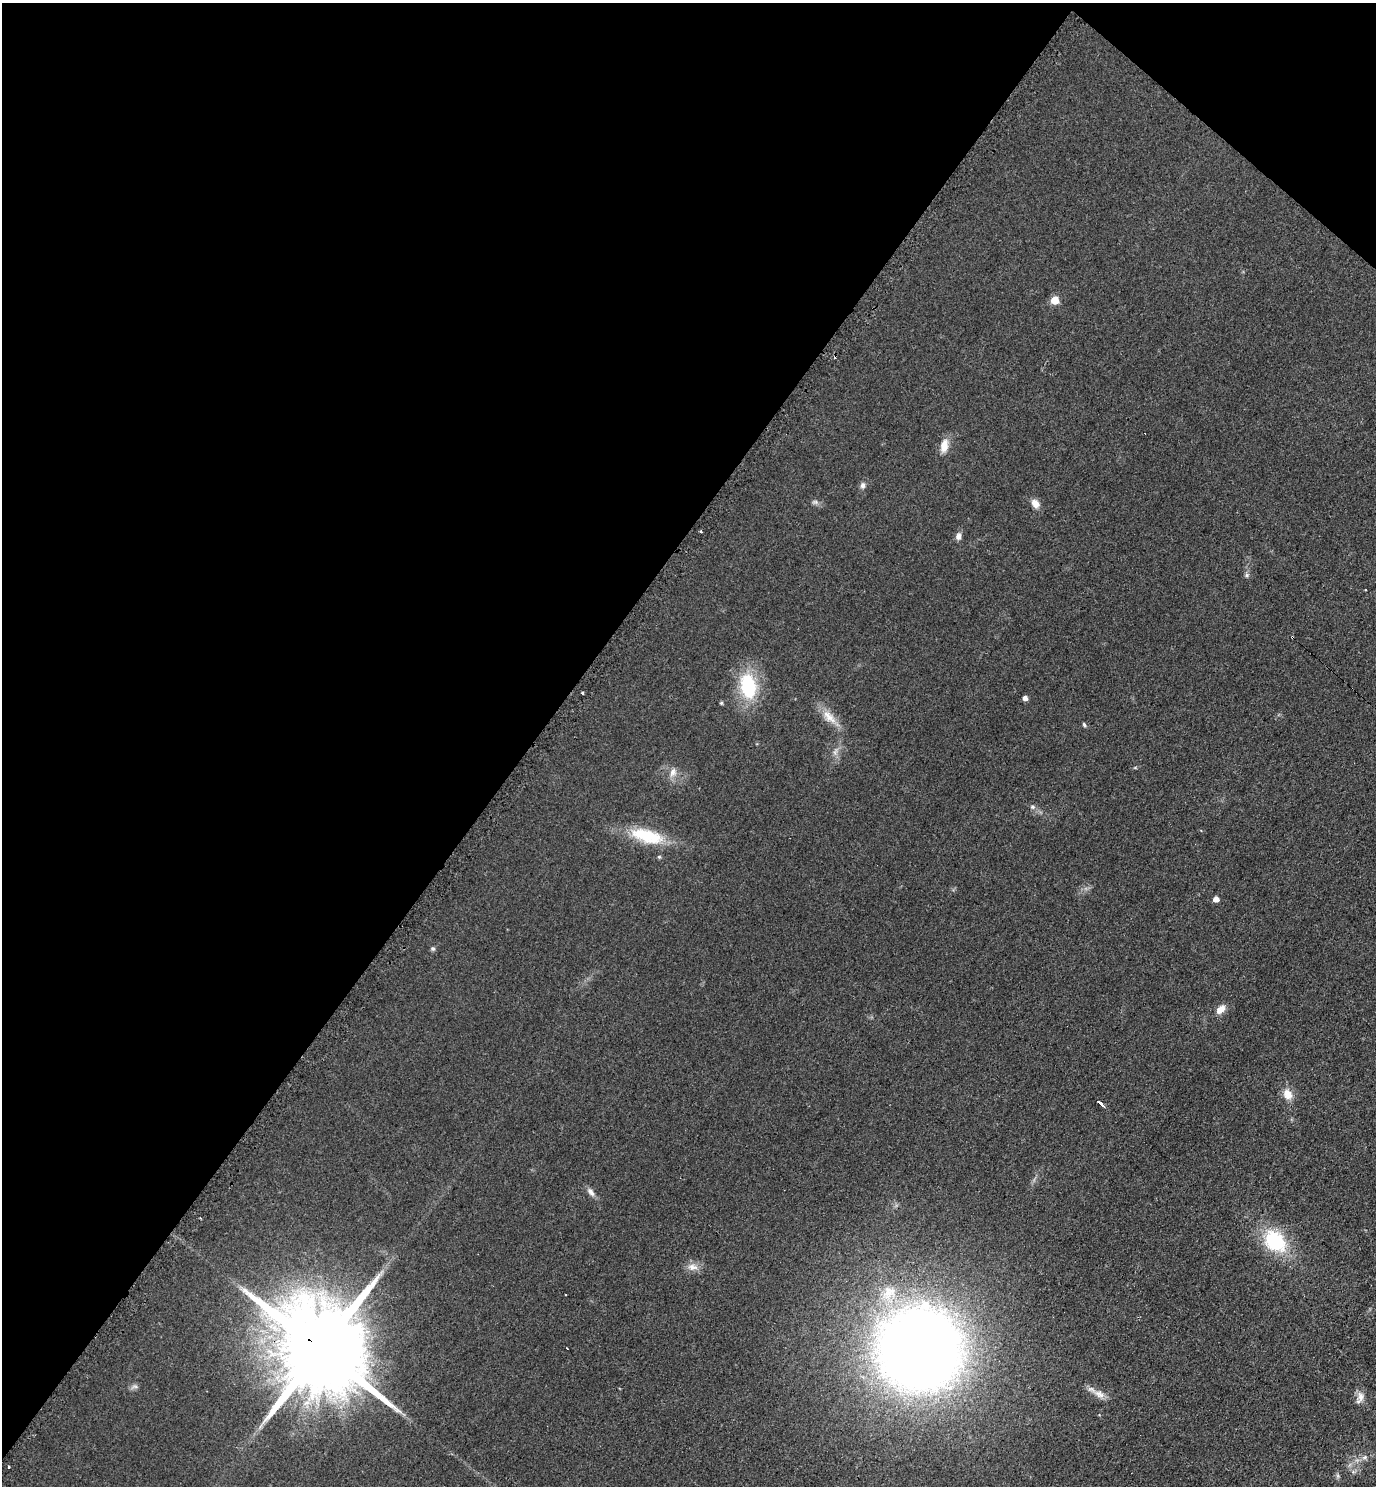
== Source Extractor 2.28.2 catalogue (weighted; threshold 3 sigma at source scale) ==
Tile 2 of 4 x 4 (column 2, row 1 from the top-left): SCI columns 1533-2906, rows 4464-5947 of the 5962 x 5951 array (HDU 1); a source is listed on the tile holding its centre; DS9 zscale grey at full resolution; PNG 1378 x 1488 px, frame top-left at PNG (2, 3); no overlay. Shown black and unused: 41% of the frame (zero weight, under 2 of 3 exposures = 2% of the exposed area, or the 3 px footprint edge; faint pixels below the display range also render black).
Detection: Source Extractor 2.28.2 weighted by HDU 2 'WHT'; one run over the whole footprint, this tile lists its part. Background 0.0787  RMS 0.011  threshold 0.0515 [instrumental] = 3 sigma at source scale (4.5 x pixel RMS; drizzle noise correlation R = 1.50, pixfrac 1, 0.05/0.05 arcsec/px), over >= 5 px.
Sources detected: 40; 2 cosmic-ray / hot-pixel residue — not listed; the other 38 listed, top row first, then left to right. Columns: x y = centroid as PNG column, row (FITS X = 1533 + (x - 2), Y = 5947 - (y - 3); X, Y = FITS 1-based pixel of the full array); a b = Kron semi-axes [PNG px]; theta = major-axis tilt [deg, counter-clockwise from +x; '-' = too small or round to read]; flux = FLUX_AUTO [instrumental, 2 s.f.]
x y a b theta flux
1055 300 5 5 - 28
944 446 19 9 78 12
863 485 8 6 -86 3.8
815 502 8 6 0 3
1035 503 12 9 -53 8.2
958 536 9 7 78 5.1
1247 575 6 5 - 2.2
1366 590 3 3 - 1.8
1293 638 3 3 - 5.2
748 686 24 14 -78 78
582 693 3 3 - 3.5
1025 698 4 4 - 5.9
721 703 4 4 - 1.7
829 717 26 11 -47 17
1084 725 6 4 -54 1.8
835 752 10 6 69 4.7
673 772 13 9 68 8
1032 807 6 6 - 2.7
647 836 45 16 -14 54
659 857 5 5 - 1.5
1216 899 5 4 - 8.8
433 948 6 6 - 2.2
1221 1009 14 8 43 8.9
1288 1094 14 11 -61 13
1100 1103 7 3 -39 15
591 1192 14 6 -53 5.5
1275 1241 22 16 -46 83
692 1267 15 9 -6 8.9
888 1293 24 17 54 32
567 1348 3 2 - 1.4
919 1349 52 52 - 2000
321 1350 30 20 -43 31000
135 1386 10 4 0 2.9
1099 1394 17 9 -24 10
1360 1397 15 10 86 8.6
1365 1457 8 5 8 3.8
9 1467 3 3 - 2.4
1338 1476 7 4 -90 2.2
Overlapping masked pixels (flux is a lower limit): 2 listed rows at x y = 1293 638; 321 1350